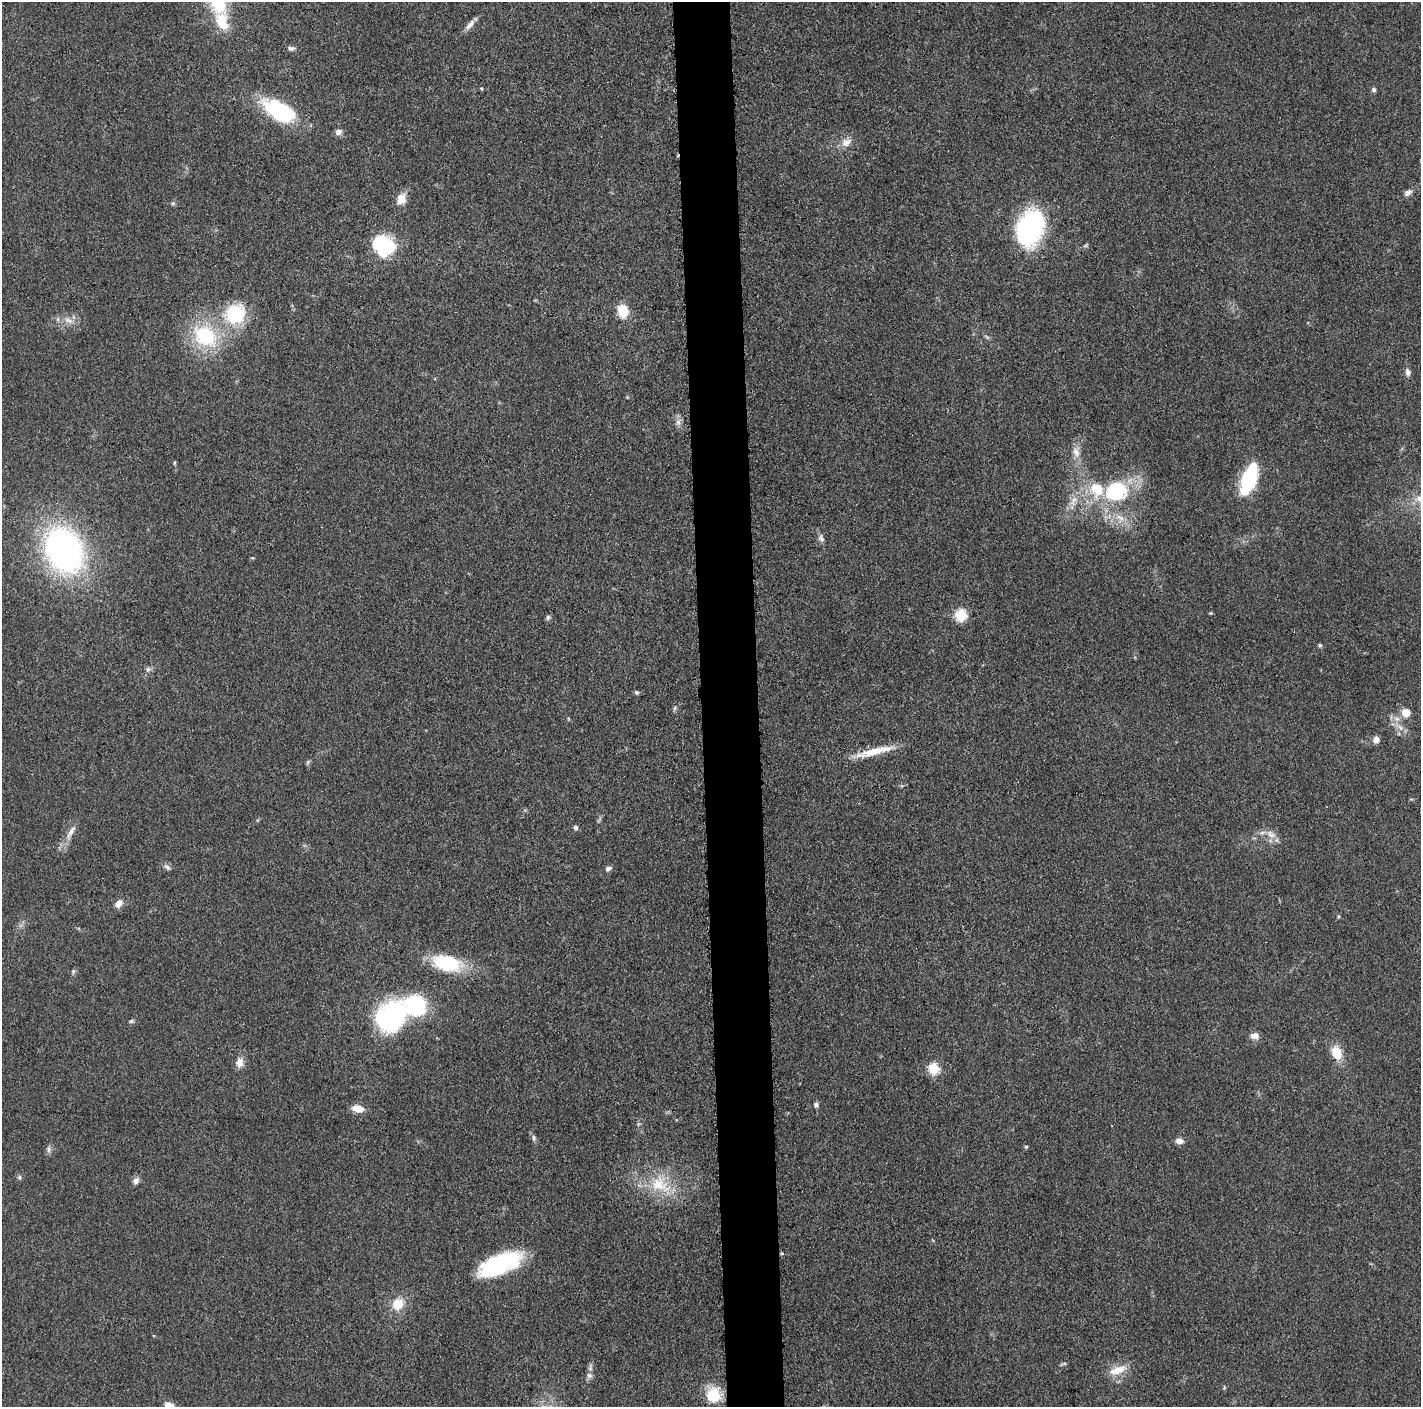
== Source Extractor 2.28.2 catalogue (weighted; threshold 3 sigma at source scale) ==
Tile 5 of 3 x 3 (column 2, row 2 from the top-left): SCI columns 1426-2844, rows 1422-2826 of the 4272 x 4249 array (HDU 1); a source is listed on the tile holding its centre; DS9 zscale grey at full resolution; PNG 1423 x 1409 px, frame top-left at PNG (2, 2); no overlay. Shown black and unused: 4% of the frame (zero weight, under 3 of 5 exposures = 1% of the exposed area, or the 3 px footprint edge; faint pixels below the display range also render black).
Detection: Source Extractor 2.28.2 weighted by HDU 2 'WHT'; one run over the whole footprint, this tile lists its part. Background 0.0487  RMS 0.0052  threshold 0.0236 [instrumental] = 3 sigma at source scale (4.5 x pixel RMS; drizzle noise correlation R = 1.50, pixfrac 1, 0.05/0.05 arcsec/px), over >= 5 px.
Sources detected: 75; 2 inside a brighter object's white glare — not listed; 2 inside a brighter listed object's ellipse — not listed separately; the other 71 listed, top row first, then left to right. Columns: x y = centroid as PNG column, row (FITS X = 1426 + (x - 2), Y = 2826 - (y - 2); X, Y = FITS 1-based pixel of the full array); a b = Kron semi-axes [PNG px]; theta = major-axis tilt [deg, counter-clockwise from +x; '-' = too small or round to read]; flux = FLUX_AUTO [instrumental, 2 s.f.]
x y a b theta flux
222 21 27 18 -70 14
470 24 17 7 49 3.1
291 48 8 6 1 1.5
481 88 5 3 - 0.52
1374 89 6 5 - 1.2
279 111 40 19 -30 41
338 132 8 8 - 2.3
846 142 14 10 32 4.7
1408 193 12 7 33 2.5
401 199 16 11 64 5.9
173 203 6 4 -43 0.85
1030 228 28 19 70 110
382 245 29 23 -31 29
1086 245 7 4 31 0.83
623 311 11 9 -73 13
235 314 26 24 27 30
68 320 13 6 -25 3.1
205 336 26 19 -35 39
1408 372 8 6 -80 2.2
678 422 10 6 -80 2.5
1076 452 16 9 -68 4.5
174 463 5 3 - 0.54
1249 479 27 11 70 49
1116 491 21 17 23 41
1074 500 9 7 23 3
1120 518 14 6 -34 4.1
821 538 11 7 -65 2.1
64 550 42 31 -62 170
252 558 5 3 - 0.49
1210 613 5 4 - 0.53
961 615 6 6 - 45
548 617 7 5 74 1.1
1320 645 5 5 - 0.85
148 669 7 6 - 1.7
636 692 6 6 - 0.88
675 708 7 4 88 0.87
1406 713 10 9 - 5.6
1400 727 11 5 -63 2.8
1376 739 8 6 80 3
874 751 51 8 14 13
308 762 7 4 53 0.75
575 827 5 5 - 1.4
71 832 24 6 58 4.7
1271 834 16 8 -27 4.5
167 867 10 6 -40 1.6
608 869 8 6 27 1.5
118 904 10 7 51 3.8
447 963 36 19 -14 29
73 971 7 5 84 0.93
390 1016 30 23 47 91
131 1021 6 5 - 0.89
1255 1036 11 8 -4 3.3
1336 1053 15 11 -67 10
239 1063 13 10 87 4
934 1069 6 5 - 38
816 1105 6 6 - 1.4
358 1109 13 8 -12 5.9
534 1138 9 4 -83 1.2
1179 1141 8 6 -8 3.2
1026 1147 5 4 - 0.62
48 1150 9 4 90 1.4
19 1177 7 5 -73 0.94
136 1181 10 7 61 2.2
660 1185 34 23 -27 24
782 1253 5 3 - 0.58
501 1261 45 16 10 34
397 1304 12 10 41 11
1118 1370 24 10 20 8.5
589 1375 9 7 -16 2
713 1395 16 15 - 17
169 1405 10 7 -20 5.5
Isophote crosses this tile's border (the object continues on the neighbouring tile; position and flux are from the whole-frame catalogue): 1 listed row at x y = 169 1405